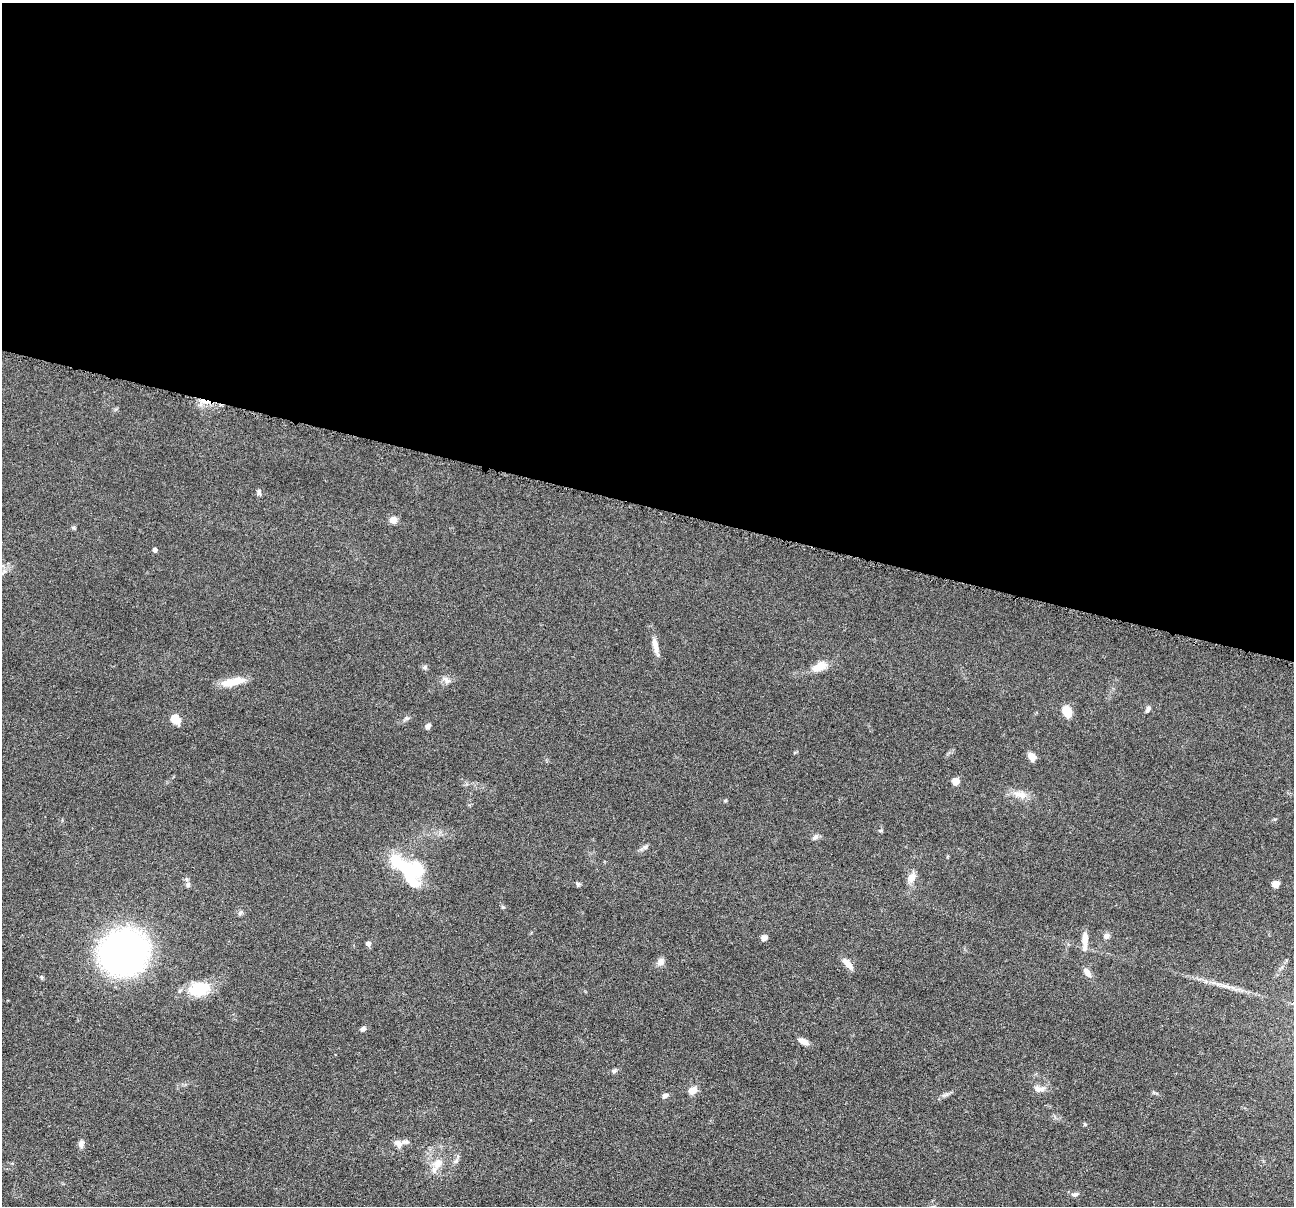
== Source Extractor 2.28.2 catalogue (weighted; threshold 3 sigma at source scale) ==
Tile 3 of 4 x 4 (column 3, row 1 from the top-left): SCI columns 2592-3883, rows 3867-5070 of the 5183 x 5199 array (HDU 1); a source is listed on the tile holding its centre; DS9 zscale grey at full resolution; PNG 1296 x 1208 px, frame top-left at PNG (2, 3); no overlay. Shown black and unused: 42% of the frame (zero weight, under 4 of 8 exposures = <1% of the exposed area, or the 3 px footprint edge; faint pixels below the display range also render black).
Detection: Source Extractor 2.28.2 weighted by HDU 2 'WHT'; one run over the whole footprint, this tile lists its part. Background 0.0372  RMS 0.0038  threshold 0.0156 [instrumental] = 3 sigma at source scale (4.09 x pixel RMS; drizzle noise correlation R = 1.36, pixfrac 0.8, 0.05/0.05 arcsec/px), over >= 5 px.
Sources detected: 55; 4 inside a brighter object's white glare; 1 cosmic-ray / hot-pixel residue — not listed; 1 inside a brighter listed object's ellipse — not listed separately; the other 49 listed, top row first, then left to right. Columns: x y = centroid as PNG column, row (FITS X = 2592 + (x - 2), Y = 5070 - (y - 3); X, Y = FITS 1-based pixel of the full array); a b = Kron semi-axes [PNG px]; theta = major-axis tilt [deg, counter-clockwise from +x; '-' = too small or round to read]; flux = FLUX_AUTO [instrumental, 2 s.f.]
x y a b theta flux
259 492 9 5 83 0.82
393 520 7 7 - 2.7
155 550 4 4 - 1.2
655 645 21 7 -78 3.2
819 666 21 10 25 4.4
425 667 7 6 - 0.7
446 680 13 7 -34 1.6
231 682 26 11 8 5.3
1148 709 10 5 59 0.91
1067 711 9 7 -62 7.2
406 718 7 4 -71 0.56
175 719 11 9 -48 4.3
428 726 7 6 - 1.1
1032 757 8 6 -50 3.4
955 781 5 5 - 6
1020 794 19 10 -15 3.8
880 830 7 3 8 0.45
815 837 8 5 59 0.86
645 847 8 6 17 0.95
417 870 24 21 -23 12
911 878 12 9 48 3
188 884 8 6 71 0.87
578 884 7 5 44 0.6
1275 884 7 6 - 2.3
503 907 5 5 - 0.43
240 913 8 5 41 0.76
1106 936 8 7 - 1.3
764 938 6 5 - 1.9
1085 941 24 7 89 3.4
368 943 6 6 - 1
124 951 33 30 28 150
661 962 9 8 - 1.8
848 964 18 6 -49 2.6
1087 972 14 7 -57 1.9
42 977 6 4 -70 0.51
1228 987 10 5 -23 1.3
199 989 26 17 12 11
363 1029 7 5 31 1
803 1041 12 6 -23 2.3
614 1071 7 5 40 0.75
1039 1089 15 7 -5 2.3
693 1090 11 8 32 2.4
665 1095 8 5 20 1.1
946 1095 11 4 15 0.92
1085 1124 6 4 0 0.4
398 1143 12 9 -29 2
81 1144 10 7 70 1.4
438 1163 15 12 40 4.1
1075 1194 9 6 10 1